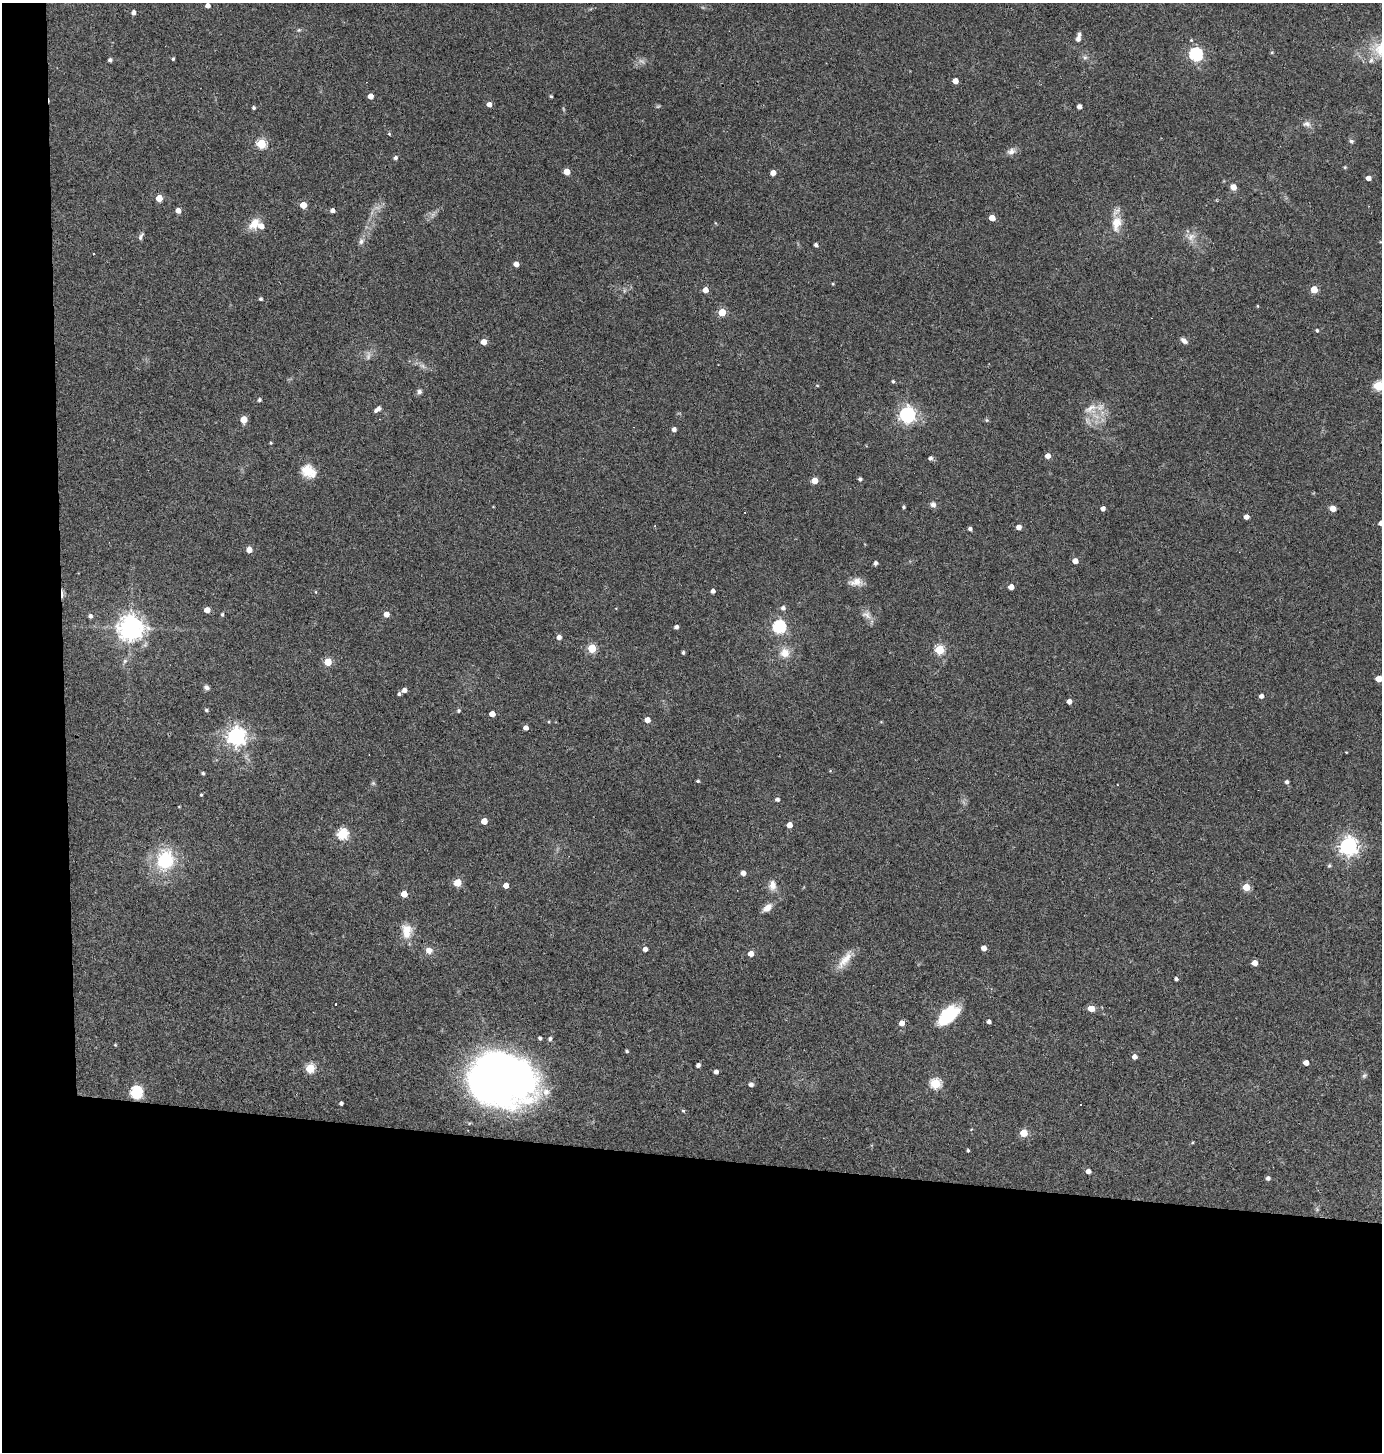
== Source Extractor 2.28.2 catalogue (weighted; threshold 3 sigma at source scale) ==
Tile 7 of 3 x 3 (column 1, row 3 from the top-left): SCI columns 139-1518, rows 1-1450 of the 4378 x 4351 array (HDU 1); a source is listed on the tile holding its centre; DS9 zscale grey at full resolution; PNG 1384 x 1454 px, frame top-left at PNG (2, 3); no overlay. Shown black and unused: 24% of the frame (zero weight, under 3 of 4 exposures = <1% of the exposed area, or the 3 px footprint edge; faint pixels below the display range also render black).
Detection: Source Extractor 2.28.2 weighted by HDU 2 'WHT'; one run over the whole footprint, this tile lists its part. Background 0.0726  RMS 0.0056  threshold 0.0253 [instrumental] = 3 sigma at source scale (4.5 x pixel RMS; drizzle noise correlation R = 1.50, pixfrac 1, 0.05/0.05 arcsec/px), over >= 5 px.
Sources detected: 175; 5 too faint to see at this stretch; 4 cosmic-ray / hot-pixel residue — not listed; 2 inside a brighter listed object's ellipse — not listed separately; the other 164 listed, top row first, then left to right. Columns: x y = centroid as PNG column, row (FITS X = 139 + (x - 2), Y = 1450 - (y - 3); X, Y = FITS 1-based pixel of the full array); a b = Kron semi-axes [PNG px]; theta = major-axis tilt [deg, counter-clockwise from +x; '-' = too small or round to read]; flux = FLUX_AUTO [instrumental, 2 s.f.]
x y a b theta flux
208 6 4 4 - 2.6
133 13 4 4 - 2.5
299 30 5 5 - 0.77
1078 37 13 6 78 2.7
1272 52 4 4 - 0.64
1196 54 6 6 - 96
1085 58 7 4 0 1.2
173 59 4 3 - 0.87
110 60 4 4 - 1.6
1371 60 8 6 59 2
955 81 4 4 - 5.3
370 96 4 4 - 4.6
551 96 3 3 - 0.79
489 104 4 4 - 3.5
1079 107 4 4 - 2.8
254 108 4 3 - 1.2
1307 124 11 8 -2 2.6
389 134 5 4 - 0.62
1351 141 6 5 - 1.1
261 144 5 5 - 35
1011 151 12 8 22 2.8
395 158 5 4 - 1.6
1345 167 4 4 - 0.59
567 172 5 4 - 8
773 173 4 4 - 4.3
1368 178 4 4 - 3.2
1233 187 6 6 - 3.9
159 198 5 4 - 9.1
303 205 4 4 - 8.8
178 210 4 4 - 4.4
332 210 4 4 - 2.3
992 218 4 4 - 7.1
1116 223 23 13 80 9.2
254 224 17 10 48 7
141 236 11 5 65 1.5
1191 237 12 9 49 4.1
361 241 9 7 59 2.1
816 245 4 3 - 1.6
94 253 3 2 - 0.52
516 264 4 4 - 4
833 284 3 3 - 0.57
1314 289 5 4 - 11
705 290 4 4 - 5.4
261 299 4 3 - 1.1
1257 306 4 3 - 0.49
722 312 5 5 - 16
1317 330 4 4 - 0.89
1184 341 9 5 -38 2.2
484 342 4 4 - 5.8
893 381 4 4 - 0.9
817 385 5 3 - 0.47
1378 386 5 5 - 38
419 392 6 6 - 1.5
259 400 4 4 - 1.3
378 409 8 4 35 2.9
1090 409 23 14 21 8.8
907 415 6 6 - 170
244 419 5 5 - 9.2
987 420 6 5 - 0.76
674 429 4 4 - 2.3
271 443 4 3 - 0.57
1048 456 4 4 - 3.9
930 458 5 4 - 1.6
309 471 18 14 -36 9.8
860 479 4 4 - 1.4
815 480 4 4 - 8.8
933 505 7 6 - 2
903 507 4 3 - 0.88
1103 509 4 4 - 2.7
1333 509 5 4 - 7.3
1246 517 4 4 - 3.3
1381 523 4 4 - 2.9
1019 527 4 4 - 3.5
970 529 4 4 - 1.6
249 550 4 4 - 5.9
1075 561 4 4 - 4
876 563 4 4 - 1.6
856 582 18 10 6 4.7
1011 587 4 4 - 4.3
713 591 4 4 - 2.2
316 592 5 3 - 0.5
783 608 5 5 - 2.1
207 610 4 4 - 5.1
222 614 4 4 - 0.92
386 614 4 4 - 4.8
866 615 14 8 -23 3.5
90 616 4 4 - 1.6
676 627 4 4 - 2
779 627 6 6 - 85
131 628 8 8 - 600
559 637 5 4 - 2.5
592 648 5 5 - 26
939 650 5 5 - 34
683 652 4 4 - 1
785 653 12 12 - 6.6
125 661 6 6 - 1.1
328 662 5 5 - 16
1379 679 5 4 - 8.7
206 687 8 6 -30 1.7
404 690 5 4 - 2.5
399 694 5 4 - 1.1
1261 696 4 4 - 2.3
1069 702 4 4 - 2.8
206 710 5 4 - 1
459 711 5 5 - 0.84
492 714 4 4 - 4.9
647 720 4 4 - 5.1
549 722 4 4 - 0.55
526 728 4 4 - 3.2
236 737 7 7 - 270
1346 752 3 2 - 0.39
203 773 4 4 - 0.96
698 781 4 3 - 0.81
1287 782 4 4 - 1.4
373 783 6 5 - 0.82
201 795 4 3 - 0.65
777 799 5 4 - 1.5
179 807 4 3 - 0.39
484 821 5 4 - 7
789 825 4 4 - 6
342 834 5 5 - 54
1348 846 7 7 - 270
165 860 23 19 76 32
1329 866 5 5 - 0.9
743 873 4 4 - 3.5
457 883 5 5 - 15
506 885 4 4 - 4.7
773 885 13 9 87 4.3
1246 887 5 5 - 14
404 894 5 4 - 9
767 908 11 7 40 4.6
407 931 19 13 -88 8.8
984 948 4 4 - 3.9
645 949 4 4 - 2.8
429 950 8 7 - 3.4
751 954 4 4 - 5
845 960 30 9 54 7.7
1255 963 4 4 - 5.3
1176 979 4 3 - 1.5
1091 1008 5 4 - 11
948 1015 25 13 42 27
989 1022 4 4 - 1.9
902 1023 5 5 - 3.9
540 1038 4 3 - 1.2
550 1039 6 5 - 1.4
115 1045 4 3 - 0.5
627 1051 3 3 - 0.89
1134 1057 4 4 - 2.9
1306 1063 4 4 - 4.3
698 1065 4 4 - 1.9
310 1068 5 5 - 28
716 1072 4 4 - 2.3
1364 1075 7 6 - 1.1
501 1078 60 47 -14 350
935 1084 5 5 - 41
751 1085 4 4 - 2.3
136 1092 6 6 - 76
341 1103 4 3 - 1.5
683 1111 5 4 - 0.75
1024 1133 5 5 - 16
1192 1142 4 3 - 0.57
968 1150 4 3 - 0.74
1088 1171 5 4 - 2.8
1268 1178 4 4 - 1.9
Isophote crosses this tile's border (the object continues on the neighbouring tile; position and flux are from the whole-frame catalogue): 3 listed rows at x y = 1378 386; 1381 523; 1379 679